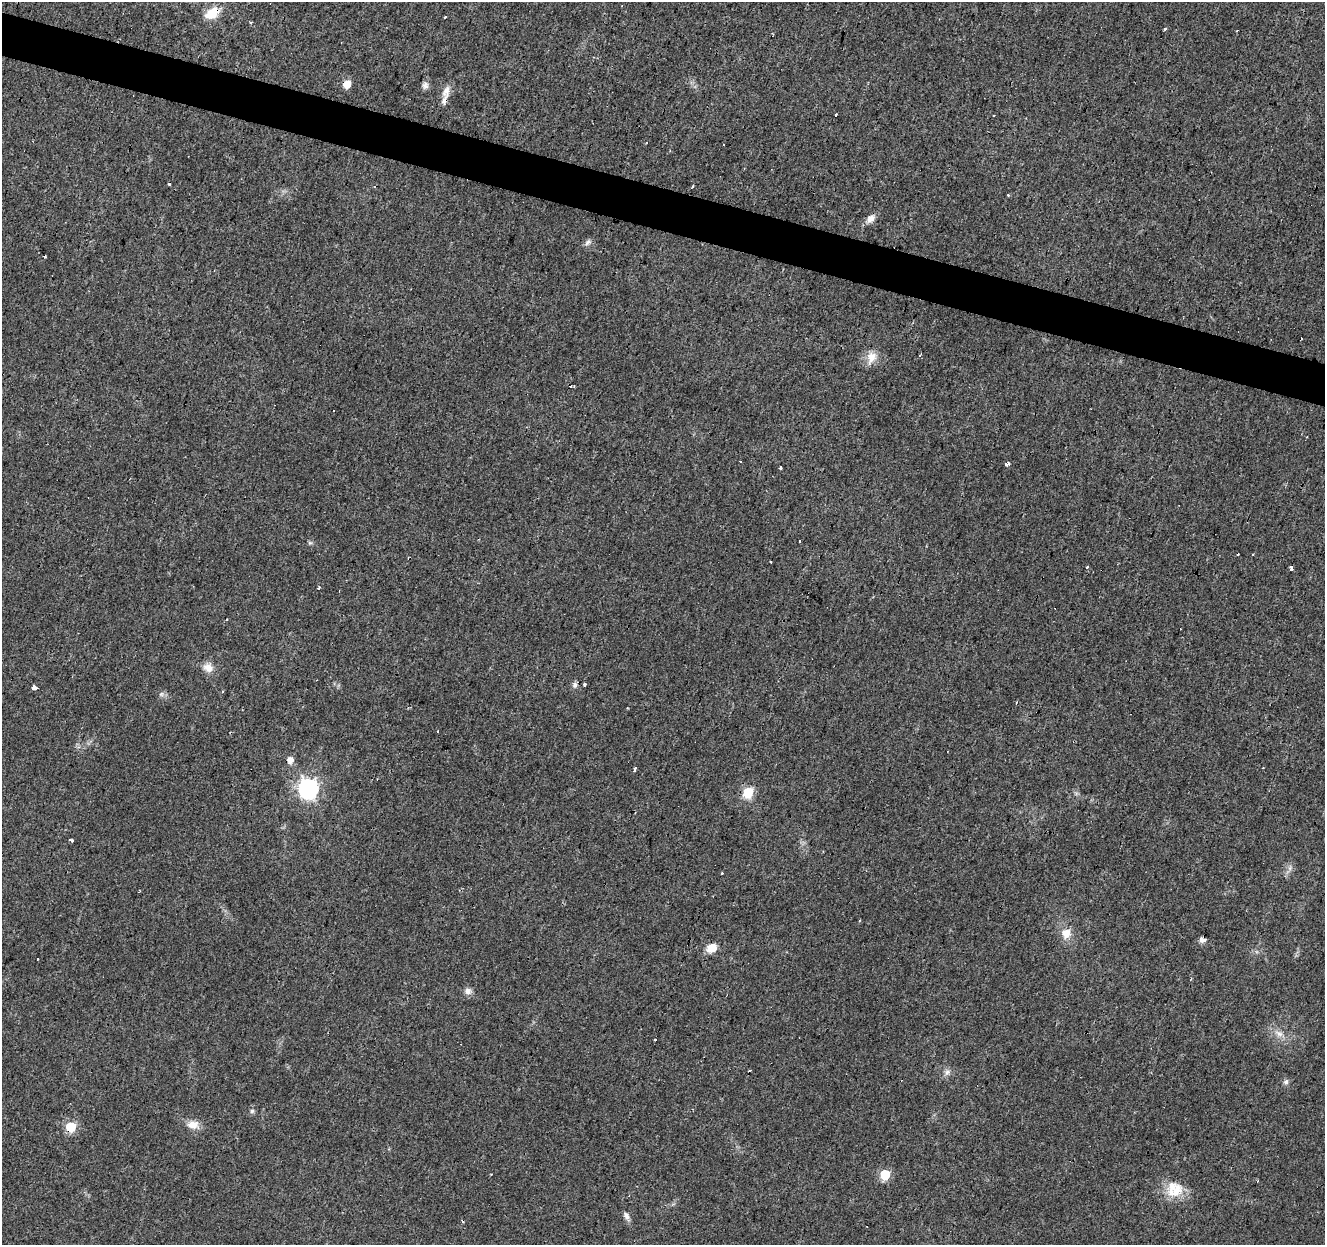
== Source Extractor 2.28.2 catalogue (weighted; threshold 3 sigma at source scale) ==
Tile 11 of 4 x 4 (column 3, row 3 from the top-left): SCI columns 2654-3976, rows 1522-2764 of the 5300 x 5466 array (HDU 1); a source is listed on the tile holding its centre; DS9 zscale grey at full resolution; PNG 1327 x 1247 px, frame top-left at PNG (2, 2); no overlay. Shown black and unused: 4% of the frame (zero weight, under 3 of 4 exposures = <1% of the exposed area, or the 3 px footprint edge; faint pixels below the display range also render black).
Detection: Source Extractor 2.28.2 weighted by HDU 2 'WHT'; one run over the whole footprint, this tile lists its part. Background 0.0156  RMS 0.0032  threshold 0.0144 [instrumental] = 3 sigma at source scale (4.5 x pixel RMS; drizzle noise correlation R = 1.50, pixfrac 1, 0.0396/0.0396 arcsec/px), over >= 5 px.
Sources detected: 69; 20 cosmic-ray / hot-pixel residue — not listed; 1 inside a brighter listed object's ellipse — not listed separately; the other 48 listed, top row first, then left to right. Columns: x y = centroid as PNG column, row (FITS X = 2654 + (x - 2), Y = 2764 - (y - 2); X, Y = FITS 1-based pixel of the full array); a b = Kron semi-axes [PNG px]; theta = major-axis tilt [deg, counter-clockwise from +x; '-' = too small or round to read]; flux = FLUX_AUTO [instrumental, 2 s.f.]
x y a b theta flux
212 13 16 11 34 6.4
445 17 3 2 - 0.4
250 22 4 3 - 0.32
1165 29 4 3 - 2.3
347 84 5 5 - 5.7
425 85 9 8 - 1.2
446 91 18 10 78 2.7
836 115 3 2 - 0.8
993 115 3 2 - 0.4
871 219 12 8 47 2.1
588 242 10 7 39 1.1
45 256 3 3 - 0.75
919 355 3 3 - 0.84
871 358 19 12 71 3.5
1007 464 5 3 - 2.2
780 467 4 3 - 1
310 543 7 4 -18 0.5
1253 554 3 2 - 0.34
1087 567 3 3 - 4
1291 569 4 3 - 5.5
319 588 3 3 - 1.5
208 667 14 12 -32 2.8
575 685 8 6 76 1
584 685 3 3 - 2.1
34 687 4 3 - 9
161 694 6 6 - 0.79
627 708 2 2 - 0.28
437 731 3 2 - 0.36
290 760 6 6 - 2.4
635 769 4 3 - 3
308 789 8 7 - 150
748 793 6 6 - 24
71 840 3 3 - 4.5
1066 933 12 10 62 3.7
1202 940 8 5 -6 1.3
712 948 11 8 24 4
37 959 3 2 - 0.46
468 991 9 8 - 1.5
1279 1033 13 8 -29 2.3
655 1040 3 2 - 0.52
947 1072 10 6 44 1.2
1286 1082 8 6 57 0.86
252 1111 6 5 - 0.68
193 1125 15 10 -4 3.3
71 1127 6 6 - 20
885 1175 6 6 - 18
1175 1188 26 18 -43 7.4
626 1216 11 7 -62 1.3
Overlapping masked pixels (flux is a lower limit): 2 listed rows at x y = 212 13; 71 1127